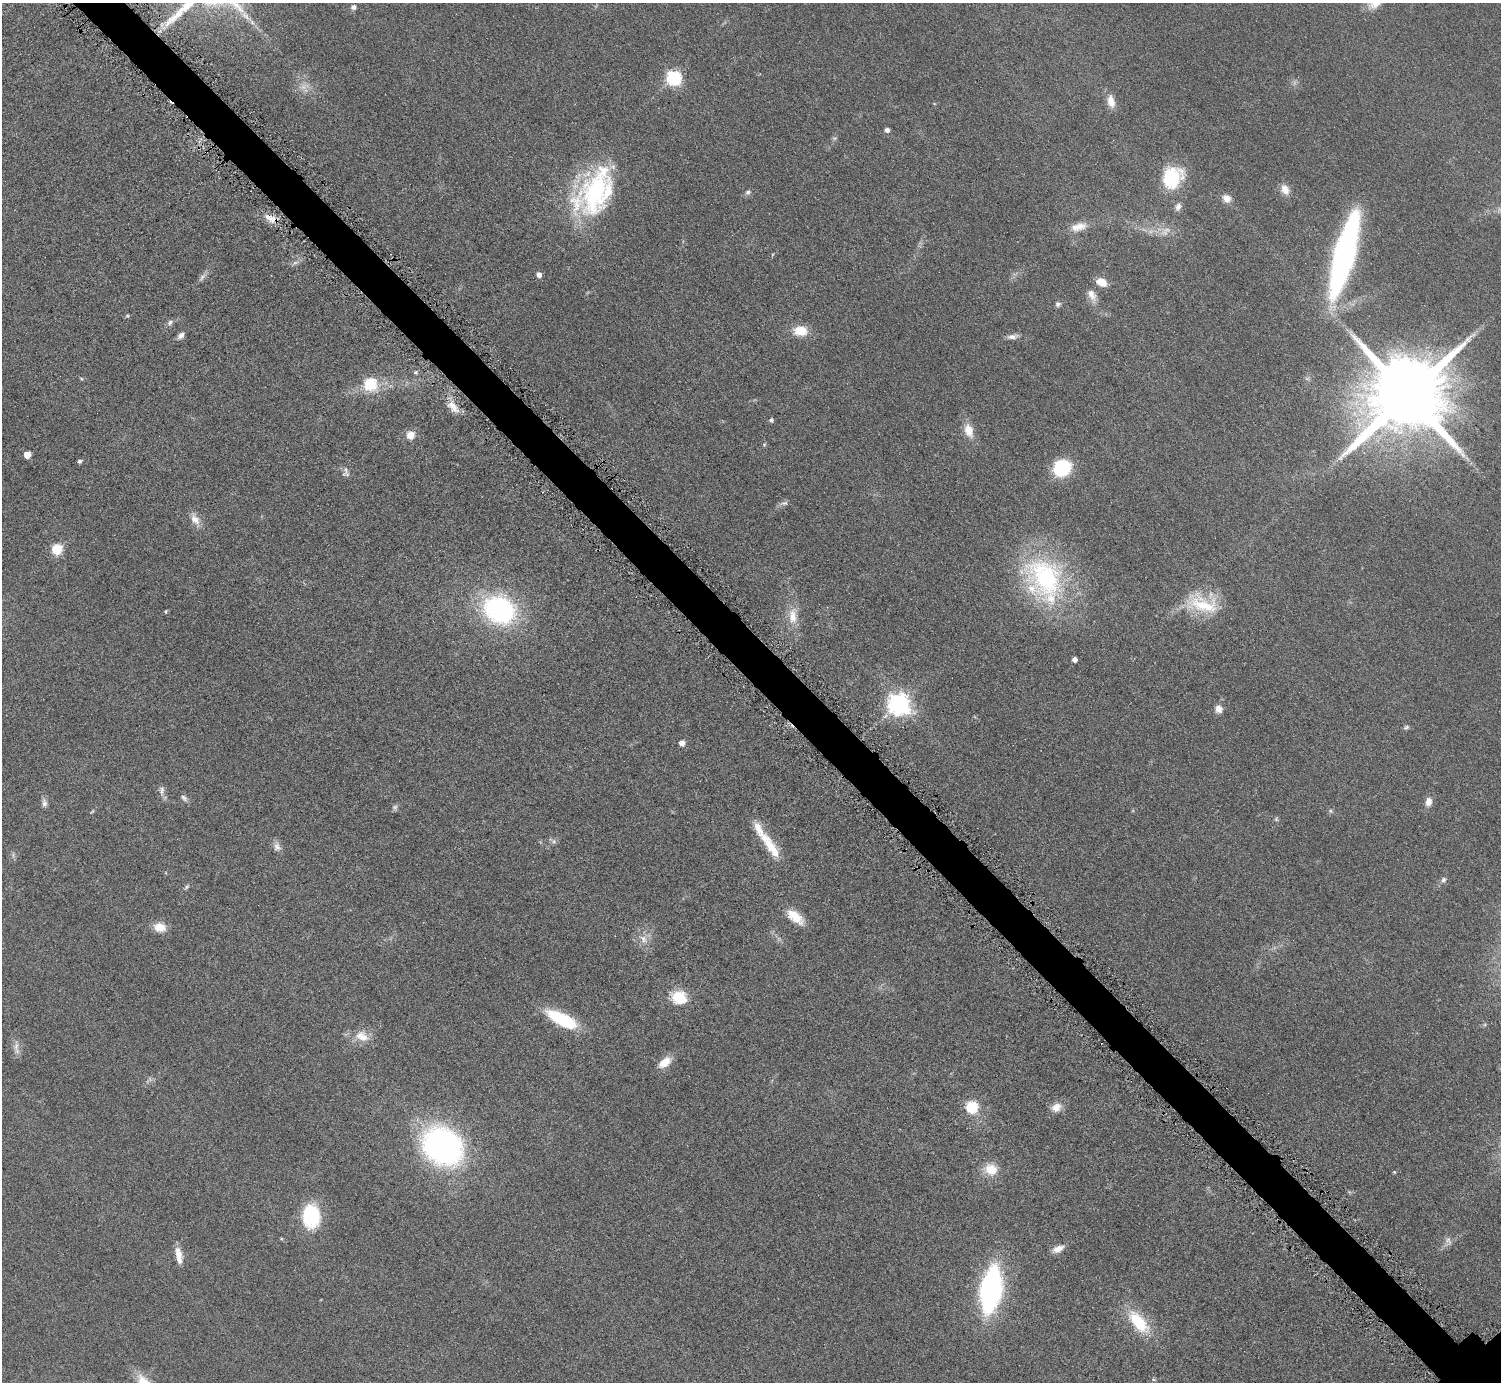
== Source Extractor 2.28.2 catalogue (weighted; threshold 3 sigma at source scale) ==
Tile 11 of 4 x 4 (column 3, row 3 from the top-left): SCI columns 3009-4507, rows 1557-2936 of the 6016 x 6014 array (HDU 1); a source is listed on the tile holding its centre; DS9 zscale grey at full resolution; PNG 1503 x 1384 px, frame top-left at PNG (2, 3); no overlay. Shown black and unused: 4% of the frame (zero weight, under 4 of 8 exposures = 1% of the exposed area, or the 3 px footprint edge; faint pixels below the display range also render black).
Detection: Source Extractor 2.28.2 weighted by HDU 2 'WHT'; one run over the whole footprint, this tile lists its part. Background 0.0609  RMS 0.0081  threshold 0.0331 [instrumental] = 3 sigma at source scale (4.09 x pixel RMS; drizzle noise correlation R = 1.36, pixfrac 0.8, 0.05/0.05 arcsec/px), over >= 5 px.
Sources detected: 95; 6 too faint to see at this stretch — not listed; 5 inside a brighter listed object's ellipse — not listed separately; the other 84 listed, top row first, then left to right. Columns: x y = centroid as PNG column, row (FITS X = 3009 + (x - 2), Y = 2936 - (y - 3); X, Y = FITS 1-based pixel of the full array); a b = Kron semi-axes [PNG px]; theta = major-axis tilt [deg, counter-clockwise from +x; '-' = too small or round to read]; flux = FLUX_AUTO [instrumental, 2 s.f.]
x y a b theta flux
1375 4 21 11 32 8.3
353 7 6 6 - 2.5
245 16 18 7 -41 8
674 78 7 7 - 140
1111 101 16 9 -77 8.1
887 130 4 4 - 3.3
834 138 8 4 0 1.1
1172 177 25 20 53 39
1285 189 14 10 -62 6.6
748 192 8 6 27 2.1
595 193 70 30 72 100
1226 198 10 9 - 6.2
1178 207 11 7 72 3.3
270 218 19 8 -27 8.7
1078 227 22 11 13 9.5
1344 255 63 15 75 290
539 275 5 5 - 4.7
202 277 13 6 52 2.9
1102 282 11 8 -24 10
1092 295 18 9 -62 6.4
1058 304 7 7 - 2
127 316 6 4 0 0.98
170 323 10 6 50 2.4
800 331 17 12 -5 14
181 335 9 6 43 3.1
1012 336 16 6 9 3.8
415 372 6 5 - 1.3
81 378 6 3 -20 0.84
370 384 7 6 - 67
1408 395 22 20 36 11000
453 407 19 10 -49 9
771 420 5 4 - 1.8
969 430 18 10 -74 10
410 435 10 10 - 7
764 445 5 5 - 0.98
27 455 5 5 - 12
79 461 5 4 - 1.7
1062 468 12 10 37 69
346 470 16 7 74 3.1
784 503 10 6 7 2.4
195 520 19 9 -60 7
57 550 6 6 - 54
1045 579 66 45 -61 120
1202 604 46 23 -16 36
499 610 31 25 -27 120
166 612 5 3 - 0.8
793 616 25 12 90 13
1074 659 4 4 - 4
899 704 8 8 - 490
1218 709 8 7 - 6
1406 727 8 6 35 1.6
681 743 5 5 - 5.4
162 790 15 7 -89 3.5
184 798 10 6 -45 2.4
1428 802 12 8 80 5.2
44 803 12 6 -81 3.1
395 807 8 7 - 1.9
1330 811 6 4 -89 1.2
1276 819 6 5 - 1.2
758 828 29 11 -61 11
554 841 7 6 - 1.9
277 847 12 10 -70 4.2
771 847 20 13 -53 14
1444 880 7 6 - 2.2
187 887 8 5 45 1.5
795 917 23 11 -40 14
160 927 15 11 -10 9.9
643 939 14 9 -51 6.7
679 998 20 17 -23 19
563 1020 31 11 -28 53
362 1036 21 14 -25 12
16 1046 16 6 87 4.7
665 1062 17 9 38 10
971 1107 6 6 - 85
1056 1107 14 10 27 7.5
442 1146 37 29 -39 220
991 1170 15 12 -22 16
1394 1172 4 4 - 0.76
311 1216 29 21 -89 41
1448 1241 12 8 -60 3.7
1058 1249 15 7 26 6.3
179 1255 20 8 -80 8.7
991 1290 33 15 81 200
1138 1322 33 15 -49 33
Overlapping masked pixels (flux is a lower limit): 1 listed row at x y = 270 218
Isophote crosses this tile's border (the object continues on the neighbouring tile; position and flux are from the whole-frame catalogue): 1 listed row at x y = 1375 4